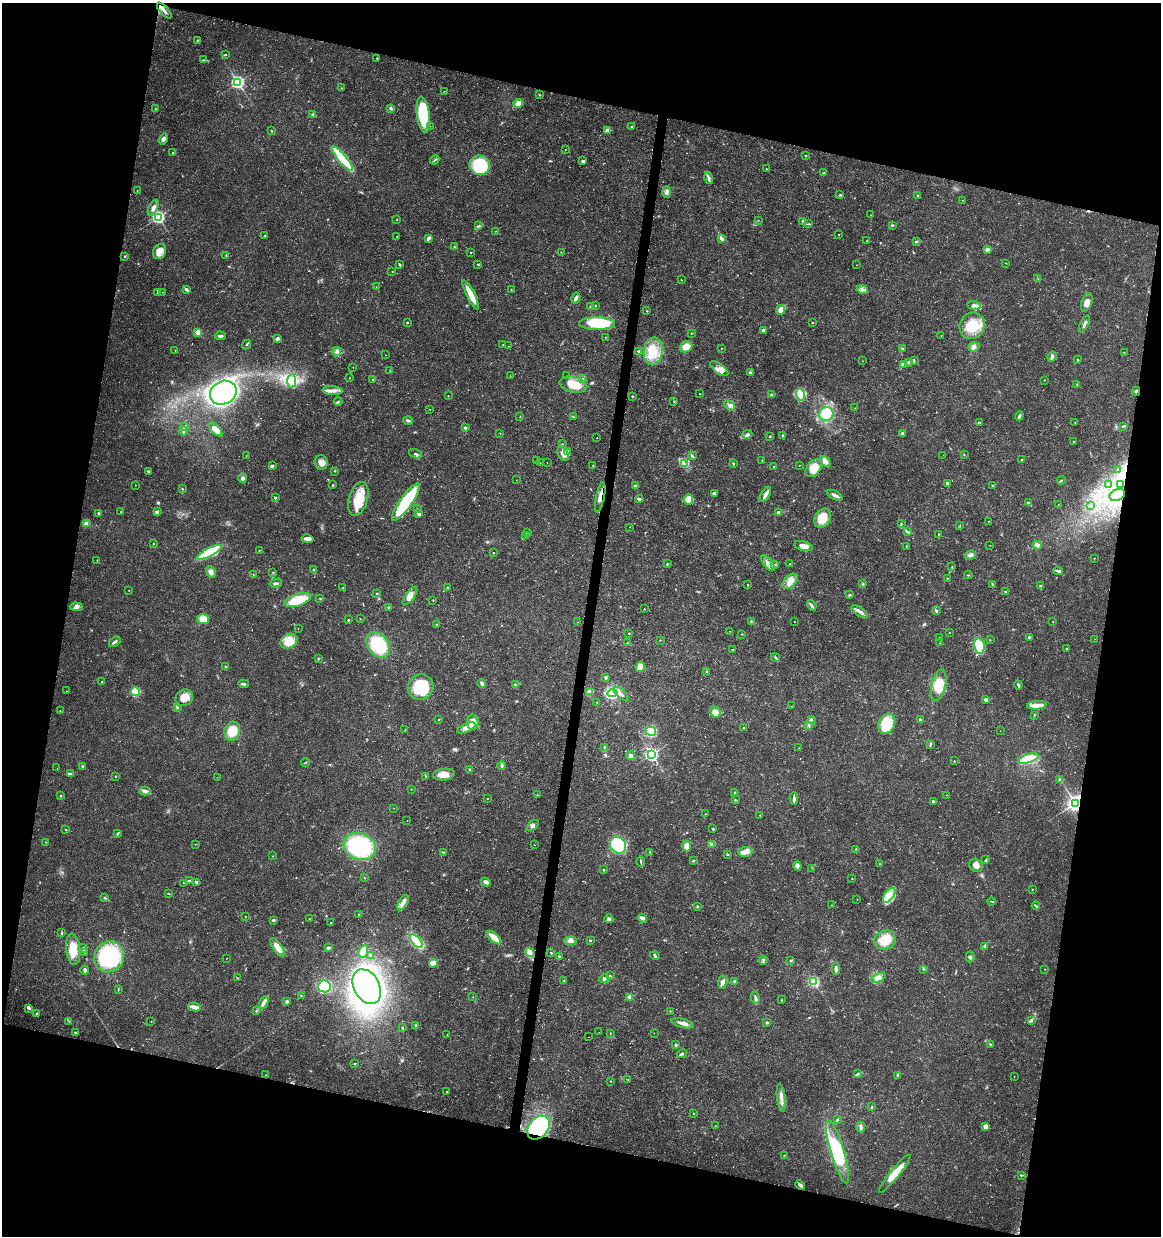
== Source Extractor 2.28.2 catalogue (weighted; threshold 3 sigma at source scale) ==
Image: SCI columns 227-4862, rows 12-4944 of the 5148 x 4947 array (HDU 1 of 3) = the unmasked area's bounding box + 8 px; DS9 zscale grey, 4 x 4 block average (1 PNG px = mean of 4 x 4 image px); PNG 1163 x 1238 px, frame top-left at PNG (2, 3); each listed source drawn as its Kron ellipse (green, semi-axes under 4 px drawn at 4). Shown black and unused: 27% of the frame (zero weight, under 3 of 4 exposures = <1% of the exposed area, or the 3 px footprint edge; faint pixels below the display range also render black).
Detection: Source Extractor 2.28.2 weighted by HDU 2 'WHT'. Background 0.0192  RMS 0.0018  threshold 0.00796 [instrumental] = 3 sigma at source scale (4.5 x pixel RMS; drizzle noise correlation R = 1.50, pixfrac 1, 0.0396/0.0396 arcsec/px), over >= 5 px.
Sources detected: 650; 4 too faint to see at this stretch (4 x 4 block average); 5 inside a brighter object's white glare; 10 cosmic-ray / hot-pixel residue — neither listed nor drawn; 7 coinciding with a brighter row at this scale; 31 inside a brighter listed object's ellipse — not listed separately; of the other 593, all 500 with FLUX_AUTO >= 0.3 (the completeness limit of this list) listed and drawn (93 fainter detections not listed), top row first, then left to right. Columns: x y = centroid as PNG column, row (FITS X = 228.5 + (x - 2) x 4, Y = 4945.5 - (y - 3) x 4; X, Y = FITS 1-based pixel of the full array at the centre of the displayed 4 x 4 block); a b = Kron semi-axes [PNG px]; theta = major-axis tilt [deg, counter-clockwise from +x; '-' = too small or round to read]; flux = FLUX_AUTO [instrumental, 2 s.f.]
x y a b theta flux
164 11 10 3 -48 4.5
197 40 3 2 - 0.81
225 55 2 2 - 1.3
377 58 2 2 - 1.1
203 60 2 2 - 0.98
238 82 3 3 - 220
341 88 2 2 - 0.33
444 91 2 2 - 0.35
539 95 2 2 - 0.73
518 103 5 3 - 8.3
391 108 4 3 - 1.5
156 109 3 2 - 0.71
313 114 3 3 - 1.4
423 115 18 6 -83 76
430 126 2 2 - 0.83
632 127 2 2 - 0.57
608 130 4 3 - 5.8
272 131 3 2 - 0.77
163 139 6 3 58 4
565 149 2 2 - 1.7
172 153 2 2 - 1.3
806 156 2 2 - 1.2
342 159 15 4 -50 110
435 160 5 2 - 1
582 161 4 3 - 1.6
480 165 10 9 - 67
766 169 2 2 - 0.42
824 173 3 2 - 0.97
709 178 6 3 -76 2.7
137 190 2 2 - 0.44
667 192 6 3 -88 2.9
840 195 4 2 - 1.4
918 195 2 2 - 0.79
963 200 2 2 - 0.31
153 208 8 3 61 4.7
871 215 2 2 - 0.39
158 217 3 2 - 210
397 219 2 2 - 0.48
758 220 2 2 - 0.41
802 221 2 2 - 0.97
809 224 4 2 - 1.1
892 225 2 2 - 1.8
478 226 3 2 - 0.77
496 231 2 2 - 0.36
839 234 2 2 - 0.6
265 236 2 2 - 1
397 236 2 2 - 1
428 238 3 2 - 3.5
721 239 4 3 - 2.9
867 241 2 2 - 0.72
916 242 3 2 - 1.5
454 247 2 2 - 0.62
987 249 3 3 - 4.1
160 251 8 6 61 10
471 252 2 2 - 1.2
561 252 2 2 - 0.55
226 255 3 2 - 0.55
125 256 2 2 - 0.64
1006 263 3 2 - 0.4
399 264 4 2 - 1.3
478 264 2 2 - 1.3
857 265 2 2 - 0.33
392 272 2 2 - 0.48
1038 278 2 2 - 0.39
681 280 2 2 - 0.48
376 287 2 2 - 0.36
186 289 3 3 - 2.3
511 290 2 2 - 0.42
862 290 6 3 -15 3.4
163 292 3 2 - 0.51
157 293 2 2 - 0.67
471 295 16 4 -63 18
576 298 5 2 - 4.3
1087 302 9 5 69 7
974 305 6 4 -5 4.3
591 306 3 3 - 1.6
596 306 2 2 - 1
780 310 5 4 - 6.8
647 311 2 2 - 0.57
407 322 2 2 - 1.8
597 323 18 6 0 63
812 323 2 2 - 1
1085 324 9 2 66 3.2
972 326 13 12 - 30
763 330 2 2 - 7.2
198 332 2 2 - 25
691 333 2 2 - 0.91
220 336 5 2 - 2.9
941 336 2 2 - 0.4
605 337 2 2 - 0.41
277 339 3 2 - 3.7
246 345 5 2 - 1.1
503 345 2 2 - 0.45
509 346 2 2 - 0.76
686 347 6 5 - 10
974 347 5 4 - 3.6
721 348 2 2 - 0.45
903 348 2 2 - 1.6
175 350 2 2 - 0.31
653 351 14 9 82 25
337 352 5 4 - 3
639 352 4 3 - 1.9
1124 353 2 2 - 0.48
386 355 2 2 - 0.31
1052 356 5 3 - 2.4
1077 360 3 2 - 0.71
862 361 2 2 - 0.53
914 361 3 2 - 0.88
908 363 3 3 - 2
904 365 3 2 - 1.5
353 367 2 2 - 0.3
719 369 10 4 -37 7.8
390 371 2 2 - 0.33
750 373 2 2 - 8.3
510 376 2 2 - 0.32
567 376 2 2 - 0.41
350 378 2 2 - 0.71
582 379 2 2 - 0.81
373 380 2 2 - 1.1
1044 380 2 2 - 0.71
291 381 7 4 80 7.6
573 385 14 7 -14 22
1077 385 3 2 - 0.7
333 391 10 3 -3 5.7
1136 391 4 2 - 1.6
223 393 14 11 29 430
699 394 2 2 - 0.5
772 395 3 2 - 1.2
801 395 6 4 -79 7.2
448 396 2 2 - 0.8
633 396 3 2 - 1.1
338 401 4 2 - 1.1
674 401 2 2 - 0.78
729 405 6 3 -38 3
855 408 2 2 - 0.34
430 409 2 2 - 0.43
826 414 7 7 - 26
1019 416 5 2 - 2.9
520 417 2 2 - 0.33
573 417 3 2 - 0.46
408 420 4 3 - 1.9
979 422 3 2 - 0.81
1075 423 2 2 - 0.37
1123 426 3 2 - 1.3
184 427 2 2 - 0.76
465 428 2 2 - 7
215 429 9 4 -46 9.7
183 431 4 2 - 1.9
500 433 2 2 - 0.46
902 433 3 2 - 2
747 434 5 3 - 2.4
783 435 2 2 - 0.99
770 436 2 2 - 0.85
597 438 2 2 - 0.39
1074 442 2 2 - 1
562 444 2 2 - 0.52
567 451 3 2 - 1.8
563 453 8 5 -64 11
416 454 7 2 -16 1.7
246 455 2 2 - 0.35
943 455 2 2 - 2
964 455 2 2 - 0.46
692 456 2 2 - 0.91
536 460 2 2 - 0.33
1022 460 2 2 - 0.7
762 461 2 2 - 0.43
825 461 6 3 -46 9.3
321 462 7 6 - 7.1
547 462 2 2 - 0.5
540 463 2 2 - 0.59
684 463 2 2 - 0.63
733 464 3 2 - 1.2
593 465 2 2 - 0.64
799 465 2 2 - 0.37
272 466 3 3 - 2.2
773 467 2 2 - 0.96
814 468 10 6 51 19
1118 470 2 2 - 0.38
148 471 3 2 - 1.1
335 471 3 2 - 0.5
243 478 5 3 - 3.6
516 480 2 2 - 0.3
1061 480 4 2 - 1
948 484 4 2 - 3.2
1108 484 2 2 - 0.57
1120 484 3 2 - 1.6
135 485 2 2 - 0.36
333 485 3 2 - 0.76
993 485 2 2 - 2.6
635 486 3 3 - 2.1
182 489 2 2 - 0.75
715 493 3 3 - 1.5
765 494 8 3 58 5.7
835 495 8 3 -27 4.1
1117 495 8 5 25 8.4
600 497 15 3 78 7.8
275 498 2 2 - 3.3
358 499 17 9 74 28
639 499 4 3 - 1.7
688 499 5 4 - 19
406 502 22 6 54 84
1028 503 2 2 - 3.7
1058 505 3 2 - 0.53
1090 506 2 2 - 0.43
417 508 2 2 - 0.4
121 512 2 2 - 0.63
157 512 4 3 - 2.1
778 512 3 2 - 1.6
99 513 2 2 - 9.5
419 514 4 2 - 2.9
823 518 10 7 60 21
989 521 2 2 - 0.37
86 524 4 3 - 4.3
901 524 4 2 - 1.2
960 526 2 2 - 0.37
630 527 2 2 - 0.37
908 532 4 2 - 1.3
527 533 2 2 - 1.5
938 534 3 2 - 0.62
526 535 2 2 - 0.51
307 539 6 3 -11 7.3
153 543 2 2 - 0.5
1037 545 4 2 - 6.2
803 546 9 4 -15 7.6
990 546 2 2 - 0.32
906 547 2 2 - 0.31
259 550 2 2 - 0.48
209 552 13 4 27 79
493 553 2 2 - 1.3
970 555 5 3 - 4.6
1094 558 2 2 - 0.4
97 560 2 2 - 0.58
768 563 9 3 -52 4.9
667 564 3 2 - 0.93
790 564 2 2 - 0.77
775 565 2 2 - 0.66
952 567 2 2 - 0.45
313 569 2 2 - 0.72
1058 571 4 2 - 3.6
211 572 6 4 -68 5.1
273 572 2 2 - 0.5
254 575 2 2 - 0.53
968 575 4 2 - 0.75
947 578 2 2 - 0.64
790 581 9 5 46 10
276 583 6 2 12 2.3
863 584 2 2 - 0.43
747 585 2 2 - 0.42
992 585 2 2 - 0.78
1040 586 2 2 - 3
343 588 2 2 - 0.49
448 588 2 2 - 0.9
129 590 2 2 - 0.41
1006 592 2 2 - 3.2
377 593 2 2 - 0.68
850 595 4 2 - 1.1
410 596 11 4 55 10
320 598 2 2 - 0.66
298 600 14 6 18 29
433 601 2 2 - 0.35
812 605 6 2 -58 3.7
76 607 6 3 -1 3.2
389 607 3 2 - 1.5
644 609 2 2 - 0.48
936 611 3 2 - 1.8
860 612 10 3 -34 4.4
203 619 6 4 -19 16
360 619 2 2 - 0.43
349 620 2 2 - 1.1
751 621 3 2 - 0.67
578 622 2 2 - 0.44
794 622 2 2 - 0.37
1053 622 2 2 - 0.38
437 625 3 2 - 0.78
298 629 2 2 - 0.32
729 631 2 2 - 0.47
629 633 2 2 - 0.67
949 633 2 2 - 0.35
742 634 2 2 - 0.61
1029 637 3 2 - 1.8
939 638 2 2 - 0.37
1095 639 2 2 - 0.34
660 640 2 2 - 0.41
990 640 2 2 - 0.66
289 641 9 7 31 20
115 642 6 2 37 2.7
627 643 3 2 - 0.53
940 643 2 2 - 0.37
378 645 14 10 -51 71
979 646 8 5 -80 51
732 649 2 2 - 0.77
1067 649 2 2 - 3.2
775 658 5 2 - 1.3
318 659 3 2 - 0.62
225 666 2 2 - 2
640 667 5 4 - 9.6
707 672 2 2 - 0.77
605 677 3 3 - 1.6
101 682 2 2 - 0.8
482 683 4 3 - 3
243 684 5 2 - 2.3
515 685 3 2 - 1
939 685 16 7 77 24
1018 685 4 2 - 2.4
421 687 13 12 - 50
67 691 2 2 - 0.33
135 691 4 4 - 30
590 692 4 2 - 9.2
612 693 5 4 - 78
621 694 9 2 -42 3.7
184 698 9 7 29 15
985 700 4 3 - 2.3
597 702 2 2 - 0.92
1037 705 10 3 4 14
792 706 2 2 - 0.34
178 707 2 2 - 0.77
60 710 2 2 - 0.32
715 712 6 5 - 7.5
1034 715 2 2 - 0.52
811 719 2 2 - 0.92
439 720 2 2 - 0.34
920 720 3 2 - 2.4
473 722 8 5 -89 13
887 724 10 8 62 39
808 725 2 2 - 0.52
466 728 10 4 23 7.3
743 728 2 2 - 0.64
405 730 2 2 - 0.41
232 731 9 7 74 21
651 731 5 4 - 34
1000 731 2 2 - 0.36
930 744 3 2 - 0.87
604 748 2 2 - 0.78
799 748 2 2 - 0.59
651 754 2 2 - 280
630 755 4 3 - 2.3
1028 759 11 4 18 33
954 761 2 2 - 0.67
305 762 4 2 - 0.78
82 766 2 2 - 3.8
502 766 4 3 - 1.9
57 768 2 2 - 0.57
470 770 3 2 - 1.2
70 774 4 2 - 3.3
444 775 11 6 6 12
116 776 2 2 - 1.1
425 776 2 2 - 0.66
217 777 2 2 - 0.3
1059 779 3 2 - 1.2
411 789 2 2 - 0.42
145 791 6 3 1 3.6
735 792 3 2 - 1.1
537 795 3 2 - 0.38
947 795 2 2 - 0.52
61 796 2 2 - 1.3
487 798 2 2 - 0.34
794 798 6 2 89 3.1
735 800 3 2 - 1
933 801 3 3 - 1.4
1075 803 3 3 - 510
394 808 2 2 - 0.3
705 814 2 2 - 0.47
760 815 2 2 - 0.36
407 821 2 2 - 0.41
533 826 7 4 42 3.4
713 829 4 2 - 0.94
66 830 2 2 - 1.1
117 834 3 2 - 1.7
45 842 2 2 - 0.46
195 844 2 2 - 0.41
712 844 3 3 - 4.6
534 845 2 2 - 0.34
618 845 9 7 -53 59
360 846 16 13 -21 110
687 846 5 4 - 9
856 849 2 2 - 0.59
443 852 3 2 - 0.82
649 852 2 2 - 0.51
745 852 7 5 4 5.9
728 854 3 2 - 1
272 856 2 2 - 0.36
986 860 3 2 - 0.87
693 861 2 2 - 0.81
641 862 5 2 - 1.4
879 863 2 2 - 0.3
976 865 7 6 - 6.8
797 866 4 3 - 5.6
812 868 2 2 - 0.32
604 870 3 2 - 0.9
364 878 2 2 - 0.71
852 879 2 2 - 0.62
189 881 3 3 - 1.6
196 882 4 3 - 1.7
486 882 5 2 - 5.8
183 883 2 2 - 0.41
1032 889 2 2 - 0.4
168 894 3 2 - 0.64
889 895 8 4 55 9.4
104 898 2 2 - 0.57
857 899 2 2 - 0.76
992 901 4 2 - 1
403 903 8 4 59 5.9
832 905 2 2 - 0.5
697 906 3 2 - 0.74
1036 906 4 2 - 1.6
358 914 2 2 - 0.56
245 917 2 2 - 0.37
642 918 5 2 - 6.1
309 919 2 2 - 0.49
609 919 4 4 - 2.4
273 920 3 2 - 1.7
331 923 2 2 - 0.48
62 933 3 2 - 1.1
494 938 9 3 -42 20
590 940 3 2 - 0.88
885 940 11 9 22 23
416 941 8 4 -50 54
570 941 6 4 3 5.2
984 946 3 2 - 1.4
278 947 11 4 -56 11
83 948 5 3 - 2.2
328 948 3 2 - 2.3
73 949 16 7 -84 17
363 951 7 4 68 13
85 952 2 2 - 0.5
530 953 5 4 - 4
551 953 3 2 - 0.8
370 955 3 2 - 1.1
655 956 5 3 - 1.6
109 957 16 14 60 98
559 957 3 2 - 1.8
970 957 5 3 - 2.2
226 958 2 2 - 0.33
763 960 4 3 - 1.9
791 960 3 2 - 1.1
433 963 4 4 - 9.7
836 969 6 2 -85 3.7
924 969 2 2 - 0.9
1045 969 2 2 - 0.31
85 970 4 2 - 3.2
610 976 2 2 - 0.49
237 978 2 2 - 0.77
878 978 8 3 22 4.4
604 979 5 3 - 2.7
564 981 2 2 - 3.7
735 981 2 2 - 6
813 981 2 2 - 160
722 982 7 4 81 4.3
324 986 6 6 - 65
367 987 18 13 -61 230
118 989 3 2 - 0.66
301 996 2 2 - 0.5
472 997 2 2 - 0.31
630 997 2 2 - 29
755 997 6 2 -75 2.5
781 1000 3 2 - 0.46
264 1002 7 3 64 5.3
287 1002 3 3 - 1.7
194 1007 6 2 -12 8.6
29 1008 3 3 - 1.8
256 1011 2 2 - 1.5
670 1011 2 2 - 0.38
37 1013 3 2 - 1.1
69 1021 2 2 - 0.53
151 1021 2 2 - 0.32
1031 1021 4 2 - 1.8
683 1023 11 3 -15 5.1
767 1023 2 2 - 4.8
416 1025 2 2 - 3.1
403 1028 3 2 - 1.2
599 1032 2 2 - 0.51
75 1033 3 2 - 1.3
610 1033 2 2 - 0.45
654 1033 2 2 - 0.31
447 1035 2 2 - 0.55
589 1037 2 2 - 0.45
991 1044 3 2 - 1.5
676 1045 2 2 - 4.4
682 1054 5 2 - 1.8
355 1063 2 2 - 0.82
857 1074 4 3 - 1.7
265 1075 2 2 - 0.37
897 1075 3 2 - 1.2
1014 1076 2 2 - 0.45
628 1080 2 2 - 0.42
611 1081 2 2 - 0.57
447 1092 2 2 - 0.93
781 1098 14 3 -83 6.5
871 1107 2 2 - 1
693 1114 2 2 - 0.54
837 1120 3 2 - 1.1
715 1126 2 2 - 0.41
985 1126 4 4 - 3.2
861 1127 5 2 - 3.3
538 1128 13 9 50 89
837 1152 33 6 -73 71
784 1156 2 2 - 0.44
895 1174 24 4 51 19
1021 1175 3 2 - 0.92
800 1185 5 2 - 3.4
Overlapping masked pixels (flux is a lower limit): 4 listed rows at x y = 1136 391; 600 497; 1075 803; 538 1128
Diffuse or blended objects may show on this block-average render without a row.